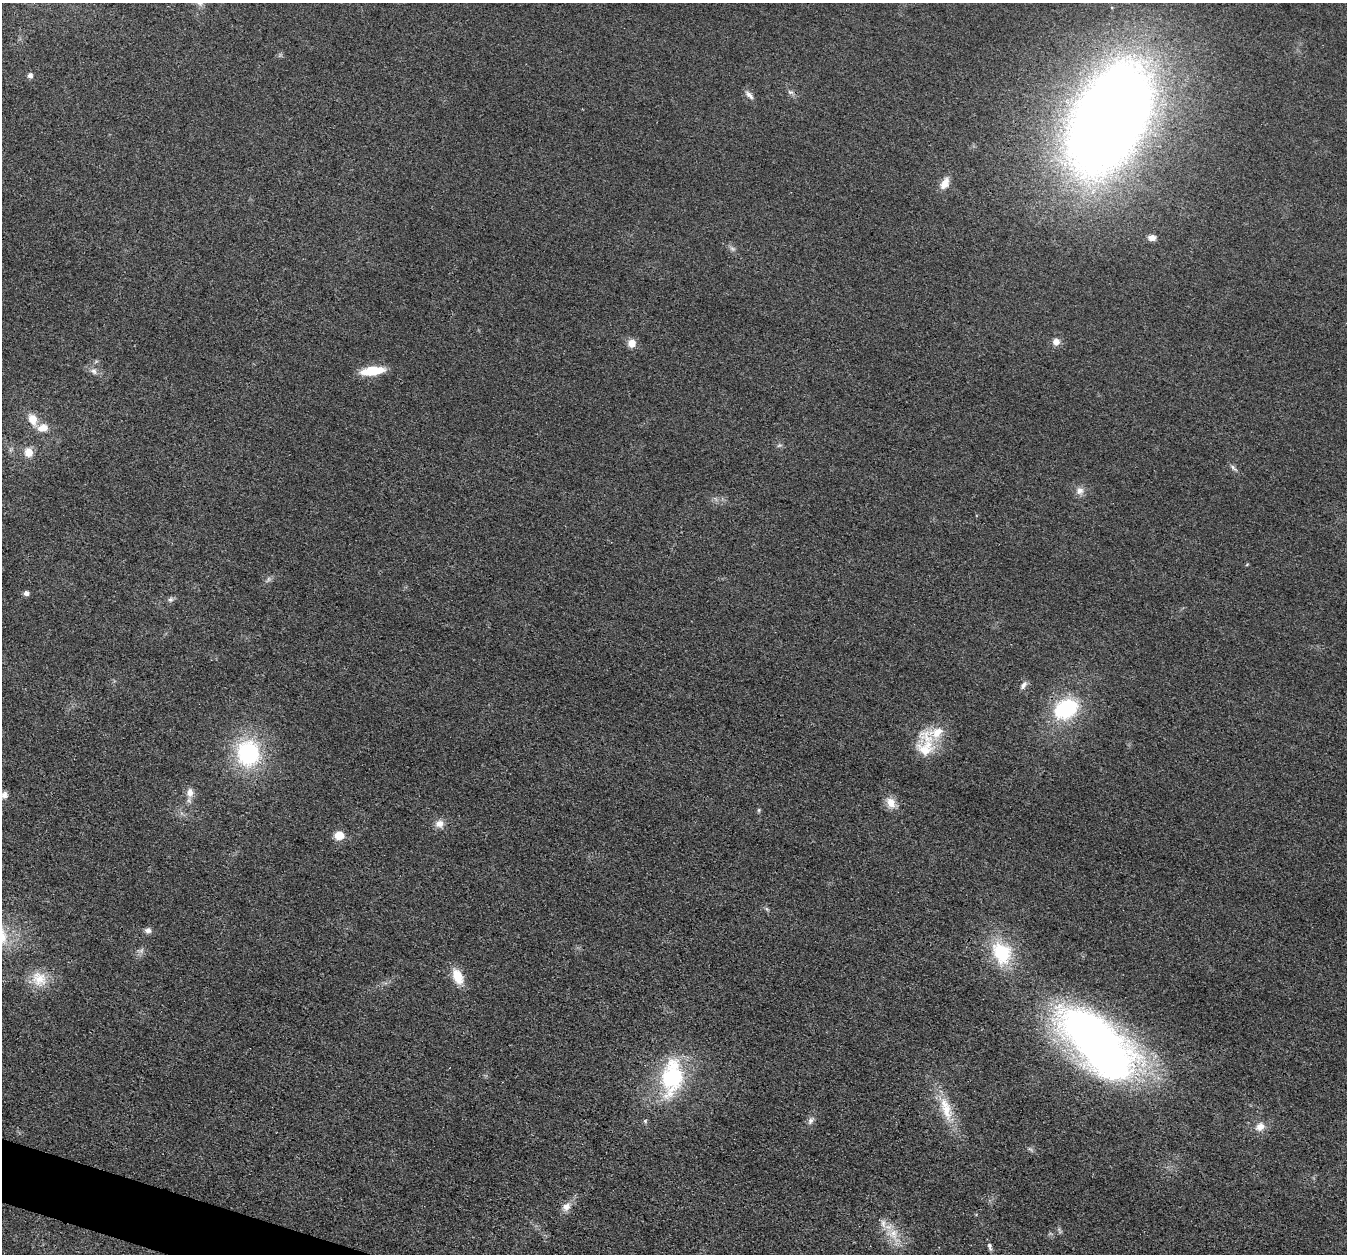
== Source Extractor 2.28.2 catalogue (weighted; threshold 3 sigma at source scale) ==
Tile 7 of 4 x 4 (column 3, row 2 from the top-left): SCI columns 2694-4038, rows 2639-3890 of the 5390 x 5407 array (HDU 1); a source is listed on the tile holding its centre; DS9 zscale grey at full resolution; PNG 1349 x 1256 px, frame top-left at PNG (2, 3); no overlay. Shown black and unused: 1% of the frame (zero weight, under 3 of 4 exposures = <1% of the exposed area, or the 3 px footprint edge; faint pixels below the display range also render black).
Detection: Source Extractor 2.28.2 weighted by HDU 2 'WHT'; one run over the whole footprint, this tile lists its part. Background 0.0314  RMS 0.0049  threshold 0.0219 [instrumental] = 3 sigma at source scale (4.5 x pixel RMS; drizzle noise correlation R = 1.50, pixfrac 1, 0.05/0.05 arcsec/px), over >= 5 px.
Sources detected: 49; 1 too faint to see at this stretch — not listed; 2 inside a brighter listed object's ellipse — not listed separately; the other 46 listed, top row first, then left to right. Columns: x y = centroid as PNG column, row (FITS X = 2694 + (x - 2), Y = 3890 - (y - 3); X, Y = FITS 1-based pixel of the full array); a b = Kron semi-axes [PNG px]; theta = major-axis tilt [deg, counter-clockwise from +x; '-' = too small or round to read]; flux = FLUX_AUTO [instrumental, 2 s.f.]
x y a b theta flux
30 75 5 5 - 1.9
790 92 8 6 -19 1.3
749 95 14 5 -46 2
1110 118 79 45 63 1000
945 183 17 9 63 4.5
1152 238 9 7 -3 2.7
732 249 9 5 -20 1.3
1056 342 8 8 - 3.2
632 343 9 9 - 4.5
94 371 9 7 -56 2
372 371 22 8 7 15
32 419 15 10 -69 6.6
43 428 12 9 9 5.5
779 445 7 4 19 0.76
28 452 11 10 - 5.5
1233 468 13 4 -47 1.4
1080 491 11 10 - 3
26 593 5 5 - 2.1
170 599 8 6 18 1.4
1023 685 11 6 54 2
1066 709 26 19 29 39
925 745 38 22 89 17
248 753 28 24 -88 49
190 792 11 9 84 4
4 795 9 8 - 2.2
891 803 16 11 -56 5.2
759 810 5 5 - 0.7
439 824 11 10 - 3.6
339 835 10 8 -2 6.4
767 909 7 4 -70 0.78
148 930 9 7 -1 2
2 937 24 16 -90 14
141 951 9 5 59 1.5
1002 952 29 22 -61 28
458 976 19 11 -66 9.4
39 979 23 20 -43 11
1098 1044 88 40 -44 340
672 1077 47 26 82 47
946 1109 39 13 -73 14
645 1121 6 5 - 0.77
810 1121 10 6 59 1.8
1260 1127 12 10 31 4.3
1030 1149 9 3 -32 0.93
566 1207 14 10 38 3.7
893 1234 17 15 -18 9
990 1246 11 5 -76 1.4
Isophote crosses this tile's border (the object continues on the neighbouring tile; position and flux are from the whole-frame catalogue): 1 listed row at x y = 2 937